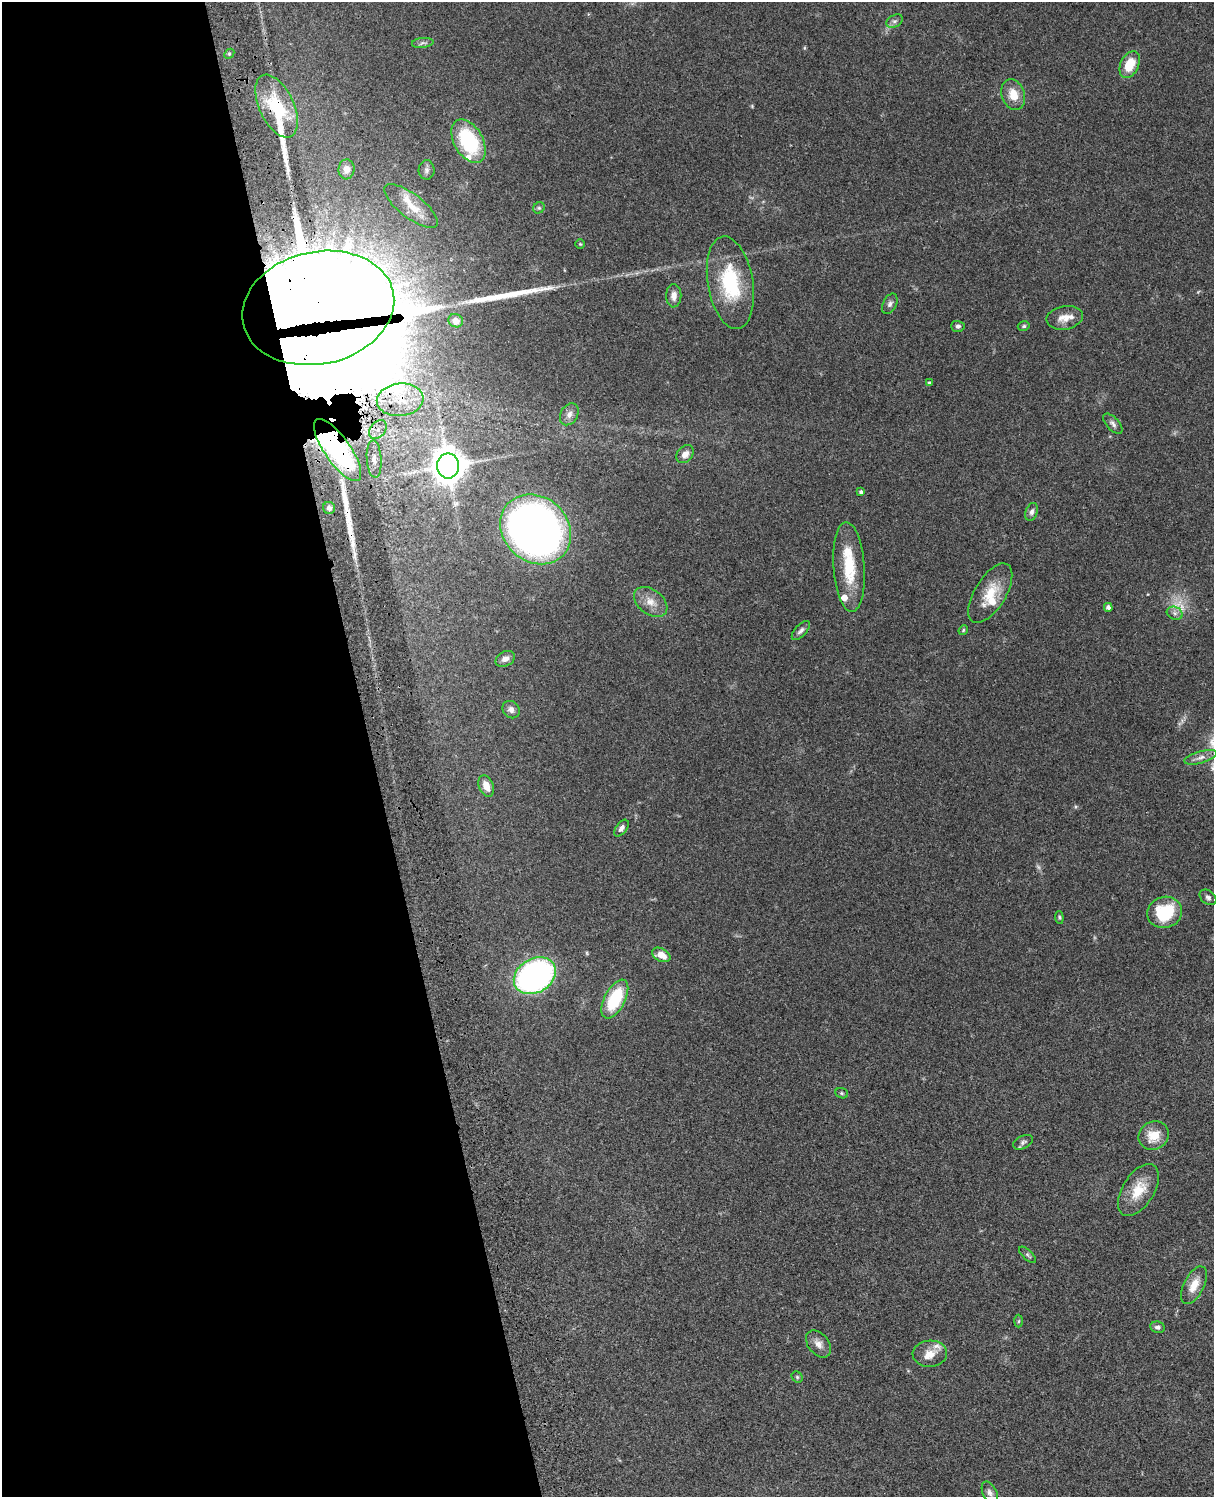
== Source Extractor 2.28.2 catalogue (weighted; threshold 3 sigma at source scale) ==
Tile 5 of 4 x 3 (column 1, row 2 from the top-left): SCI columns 121-1332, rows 1773-3267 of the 5087 x 4926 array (HDU 1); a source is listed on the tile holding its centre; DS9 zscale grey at full resolution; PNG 1216 x 1499 px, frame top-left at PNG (2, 2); each listed source drawn as its Kron ellipse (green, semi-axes under 4 px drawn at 4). Shown black and unused: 31% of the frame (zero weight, under 3 of 4 exposures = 6% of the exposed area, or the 3 px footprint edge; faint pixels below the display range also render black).
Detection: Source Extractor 2.28.2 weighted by HDU 2 'WHT'; one run over the whole footprint, this tile lists its part. Background 0.099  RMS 0.0063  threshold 0.0285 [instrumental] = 3 sigma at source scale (4.5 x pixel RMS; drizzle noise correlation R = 1.50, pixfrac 1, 0.05/0.05 arcsec/px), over >= 5 px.
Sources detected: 77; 2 too faint to see at this stretch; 4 long thin detections or spike segments (spike, bleed or trail) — neither listed nor drawn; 8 inside a brighter listed object's ellipse — not listed separately; the other 63 listed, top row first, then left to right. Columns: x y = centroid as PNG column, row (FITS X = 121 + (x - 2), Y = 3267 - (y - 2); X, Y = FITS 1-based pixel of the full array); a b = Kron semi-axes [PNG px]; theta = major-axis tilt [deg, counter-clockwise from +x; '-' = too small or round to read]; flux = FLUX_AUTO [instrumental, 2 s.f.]
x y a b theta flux
894 21 9 6 26 1.8
423 43 11 5 7 1.6
229 54 6 4 47 0.89
1130 65 14 9 65 14
1013 95 15 11 -71 9.9
277 106 34 17 -65 35
468 141 23 14 -60 45
346 169 10 8 84 4.1
427 170 9 8 - 2.3
411 206 32 12 -38 12
539 208 6 5 - 1
580 244 5 4 - 0.69
730 283 47 22 -80 43
674 296 11 7 -89 4.3
890 304 11 6 64 2.2
318 308 77 56 12 5400
1065 318 18 11 10 6.8
456 321 7 6 - 4.6
958 326 7 5 -2 1.7
1024 326 6 4 16 1
929 383 3 3 - 0.89
400 400 23 16 5 18
569 414 11 8 61 3.2
1113 424 12 6 -47 2.3
378 430 10 7 50 5.2
338 450 37 13 -55 54
685 454 10 7 49 4
374 459 19 7 -86 5.1
448 466 12 11 - 960
861 492 4 3 - 1.6
329 508 6 6 - 2.2
1032 512 9 6 70 2.5
536 529 38 32 -43 420
849 567 45 15 -86 27
990 593 33 15 58 17
651 602 19 12 -37 7.9
1108 607 4 4 - 2.2
1175 613 8 6 -22 2.3
963 630 5 4 - 0.75
801 631 12 5 48 2.3
505 659 10 7 27 3.7
511 710 9 8 - 2.7
1201 757 17 6 16 3.6
486 786 11 7 -68 6.3
621 828 9 5 54 2.4
1208 897 9 6 -39 1.9
1165 912 17 15 19 32
1059 917 6 4 -84 0.87
661 955 10 6 -27 7.1
535 976 22 17 30 180
615 999 21 10 63 32
842 1093 6 5 - 0.93
1154 1136 15 13 31 11
1023 1142 10 6 26 1.7
1138 1190 29 16 58 15
1028 1255 11 5 -43 1.4
1194 1285 20 10 62 8.4
1019 1321 6 4 88 0.82
1157 1327 7 5 -9 1.8
818 1344 15 10 -51 4.6
930 1354 17 13 3 8
797 1377 6 5 - 0.97
990 1493 12 7 -64 2.6
Overlapping masked pixels (flux is a lower limit): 4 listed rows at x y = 277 106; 318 308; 400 400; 338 450